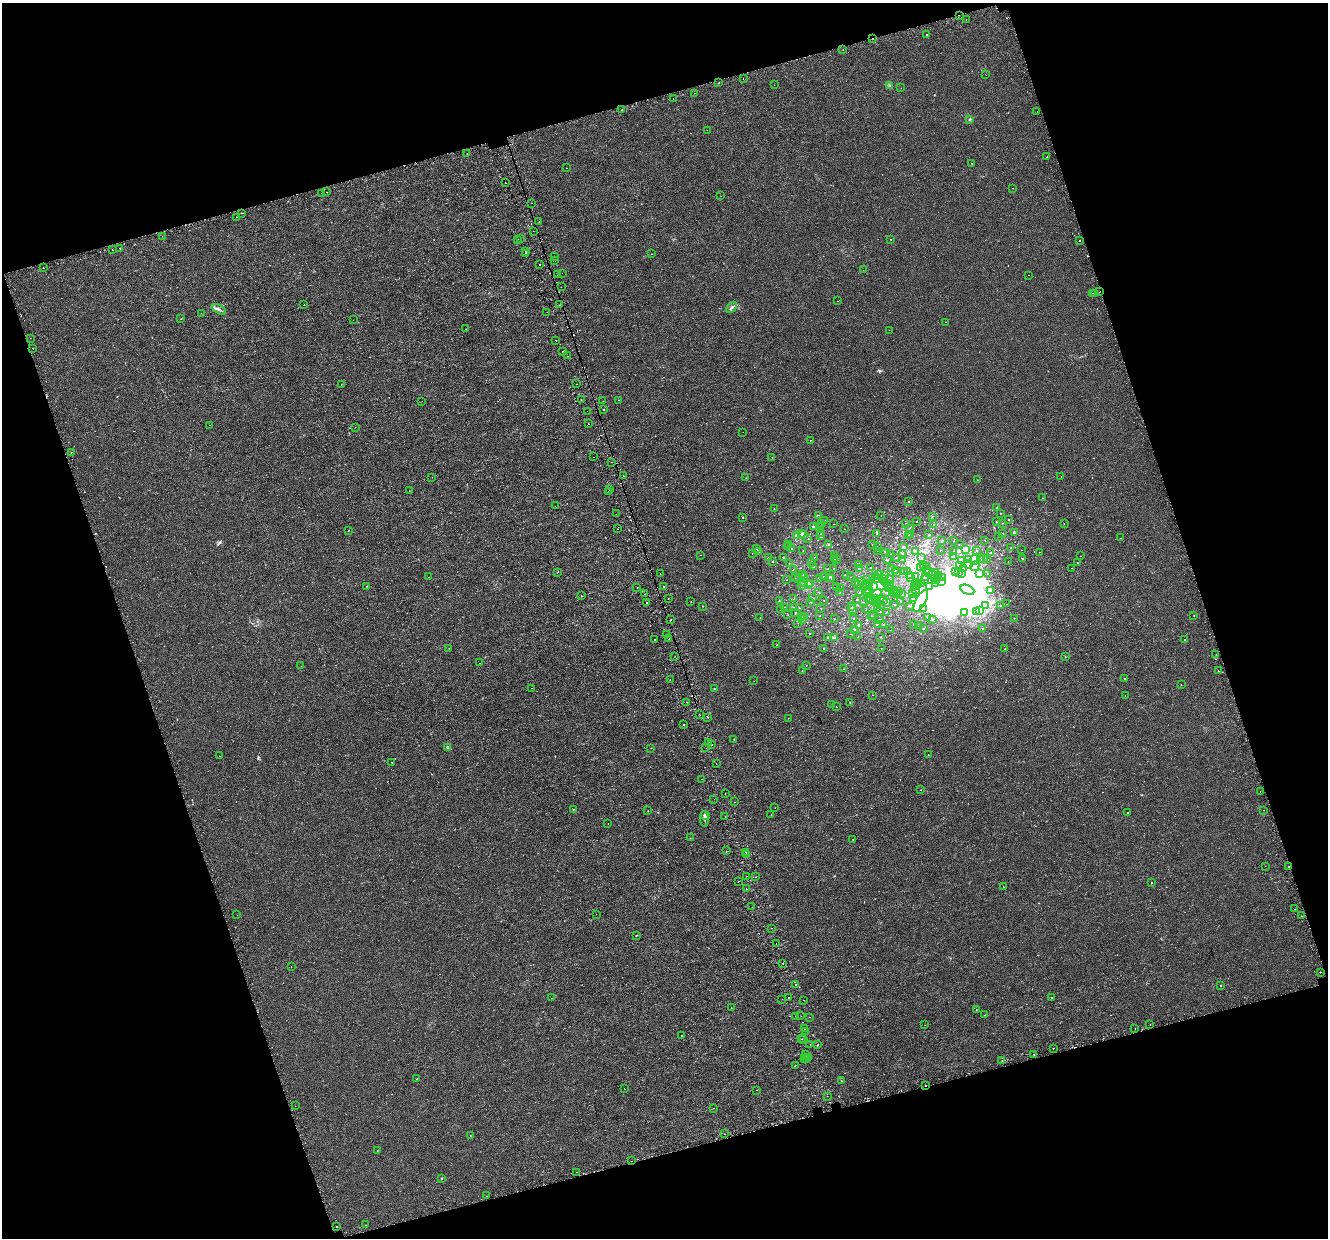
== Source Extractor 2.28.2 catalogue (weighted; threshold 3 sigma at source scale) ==
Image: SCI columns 45-5348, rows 154-5095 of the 5395 x 5196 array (HDU 1 of 3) = the unmasked area's bounding box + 8 px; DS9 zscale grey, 4 x 4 block average (1 PNG px = mean of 4 x 4 image px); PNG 1330 x 1240 px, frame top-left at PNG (2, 3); each listed source drawn as its Kron ellipse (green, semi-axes under 4 px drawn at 4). Shown black and unused: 36% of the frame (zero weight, under 2 of 3 exposures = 3% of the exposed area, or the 3 px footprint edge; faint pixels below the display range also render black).
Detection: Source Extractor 2.28.2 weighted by HDU 2 'WHT'. Background 4.12e-05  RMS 0.0025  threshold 0.0113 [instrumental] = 3 sigma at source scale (4.5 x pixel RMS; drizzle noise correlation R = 1.50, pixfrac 1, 0.0396/0.0396 arcsec/px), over >= 5 px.
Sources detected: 847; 93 inside a brighter object's white glare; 59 cosmic-ray / hot-pixel residue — neither listed nor drawn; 35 coinciding with a brighter row at this scale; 18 inside a brighter listed object's ellipse — not listed separately; of the other 642, all 500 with FLUX_AUTO >= 0.302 (the completeness limit of this list) listed and drawn (142 fainter detections not listed), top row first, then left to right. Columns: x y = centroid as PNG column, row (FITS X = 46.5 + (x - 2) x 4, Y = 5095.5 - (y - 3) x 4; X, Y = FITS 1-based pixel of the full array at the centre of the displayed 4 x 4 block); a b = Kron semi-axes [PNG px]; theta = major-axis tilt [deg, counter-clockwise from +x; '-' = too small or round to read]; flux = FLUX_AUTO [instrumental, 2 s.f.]
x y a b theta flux
959 15 2 2 - 1.3
966 20 2 2 - 0.36
927 35 2 2 - 0.59
873 39 2 2 - 2.3
843 50 2 2 - 0.51
986 75 2 2 - 0.31
743 78 2 2 - 0.66
719 83 2 2 - 3.8
774 85 2 2 - 0.31
889 86 3 2 - 1.2
901 88 2 2 - 1.5
694 93 2 2 - 0.74
673 99 2 2 - 0.6
622 110 2 2 - 2.1
1037 111 2 2 - 0.54
970 119 4 2 - 1.3
707 130 2 2 - 0.35
467 154 2 2 - 1.4
1047 157 2 2 - 2
972 163 2 2 - 0.4
566 168 2 2 - 0.36
505 183 2 2 - 2.9
1012 188 2 2 - 0.42
326 192 2 2 - 0.4
322 193 2 2 - 1.2
721 196 2 2 - 0.51
531 203 2 2 - 0.32
241 213 2 2 - 0.82
237 217 2 2 - 0.47
539 221 2 2 - 2.5
533 231 2 2 - 0.35
162 236 2 2 - 1.1
520 238 2 2 - 9.9
518 239 2 2 - 1.2
890 239 2 2 - 0.94
1080 241 2 2 - 25
120 248 2 2 - 6.6
112 250 2 2 - 1.6
525 251 2 2 - 3
526 253 2 2 - 0.67
651 254 2 2 - 0.57
555 257 2 2 - 0.47
555 260 2 2 - 0.49
540 264 2 2 - 1.1
43 268 2 2 - 1.8
863 270 2 2 - 0.31
562 273 2 2 - 1.1
557 275 2 2 - 1.5
1029 275 2 2 - 0.82
561 287 2 2 - 0.61
1099 292 2 2 - 1.7
1093 293 2 2 - 5.1
1095 294 2 2 - 0.31
837 301 2 2 - 0.44
304 305 2 2 - 0.51
560 305 2 2 - 0.77
731 307 6 2 44 2.6
219 309 7 2 -26 3.8
547 312 2 2 - 1.4
201 313 2 2 - 1.1
181 319 2 2 - 0.45
353 320 2 2 - 0.31
946 322 2 2 - 0.3
466 329 2 2 - 1.8
889 330 2 2 - 2.9
30 338 2 2 - 0.67
556 340 2 2 - 0.76
33 348 2 2 - 0.43
563 351 2 2 - 0.85
567 356 2 2 - 1.1
341 384 2 2 - 0.32
576 384 2 2 - 1.1
581 399 2 2 - 0.32
618 400 2 2 - 0.32
422 401 2 2 - 0.43
603 401 2 2 - 0.32
603 409 2 2 - 0.76
587 411 2 2 - 0.38
588 424 2 2 - 1.7
210 425 2 2 - 0.31
355 427 2 2 - 0.3
743 432 2 2 - 0.59
810 440 2 2 - 0.98
71 452 2 2 - 0.93
593 457 2 2 - 1.4
772 457 2 2 - 0.33
611 462 2 2 - 0.88
623 476 2 2 - 2.9
1061 476 2 2 - 0.49
432 477 2 2 - 1.8
746 478 2 2 - 0.37
977 480 2 2 - 0.74
610 490 2 2 - 0.46
409 491 2 2 - 0.6
608 492 2 2 - 0.58
1042 498 2 2 - 0.44
909 501 2 2 - 1.7
555 506 2 2 - 0.41
997 507 2 2 - 2.7
774 509 2 2 - 0.73
1000 513 2 2 - 0.54
616 514 2 2 - 0.83
818 515 2 2 - 0.74
881 516 2 2 - 0.47
743 517 2 2 - 0.61
932 517 2 2 - 0.63
1008 520 2 2 - 1.1
825 521 2 2 - 0.62
916 522 2 2 - 0.34
996 522 2 2 - 1.3
906 523 2 2 - 0.64
1003 523 2 2 - 0.77
822 524 2 2 - 0.67
834 524 2 2 - 0.44
1064 524 2 2 - 0.76
934 525 2 2 - 0.49
813 526 2 2 - 2.8
821 526 2 2 - 0.89
910 528 2 2 - 0.46
618 529 2 2 - 3.2
844 529 2 2 - 0.43
348 530 2 2 - 0.42
1014 532 2 2 - 4.1
802 533 3 2 - 3.1
821 534 2 2 - 1.2
877 534 3 2 - 1.3
1003 534 2 2 - 0.92
797 535 2 2 - 21
804 535 4 2 - 2.1
909 535 2 2 - 0.99
911 535 2 2 - 0.37
929 535 2 2 - 0.97
820 536 3 2 - 1.1
998 536 2 2 - 0.31
1121 538 2 2 - 0.52
808 539 2 2 - 0.74
985 540 2 2 - 0.3
942 541 2 2 - 0.45
954 541 2 2 - 0.61
788 544 2 2 - 0.61
828 544 2 2 - 1.5
872 544 2 2 - 0.75
959 544 2 2 - 0.38
787 547 2 2 - 0.5
877 547 2 2 - 0.31
904 547 3 2 - 1.1
792 548 2 2 - 0.71
1011 548 2 2 - 0.35
757 549 2 2 - 0.36
966 549 2 2 - 9.5
940 550 2 2 - 0.39
1021 550 2 2 - 0.49
803 551 2 2 - 0.39
877 551 2 2 - 0.31
915 551 2 2 - 2.6
954 551 2 2 - 0.41
977 551 2 2 - 1.8
758 552 2 2 - 0.47
886 552 2 2 - 0.82
1039 552 2 2 - 0.34
752 553 2 2 - 0.31
991 553 2 2 - 2.2
890 554 2 2 - 0.37
902 554 2 2 - 0.75
701 555 2 2 - 0.38
834 555 2 2 - 5.2
954 556 2 2 - 0.38
1080 556 2 2 - 0.48
768 557 2 2 - 0.43
784 557 2 2 - 1.3
814 557 2 2 - 0.66
834 558 2 2 - 1.2
896 558 2 2 - 0.38
921 558 2 2 - 0.43
1023 558 2 2 - 0.47
837 559 2 2 - 0.78
888 559 2 2 - 0.53
903 559 2 2 - 1.4
984 559 2 2 - 0.63
987 559 2 2 - 0.41
968 560 2 2 - 0.78
975 560 5 4 - 7.1
980 560 3 2 - 1
772 561 2 2 - 1.4
962 561 2 2 - 6.6
1008 562 2 2 - 0.32
789 563 2 2 - 0.8
812 563 2 2 - 0.33
1077 563 2 2 - 0.58
859 565 3 2 - 2.2
959 565 2 2 - 0.95
968 565 4 2 - 2.7
924 566 2 2 - 4.1
927 566 2 2 - 1.3
975 566 5 2 - 3.4
813 567 2 2 - 1.1
828 568 2 2 - 0.37
833 568 2 2 - 0.32
860 568 3 2 - 2.3
870 568 2 2 - 1.3
920 568 2 2 - 0.62
963 568 2 2 - 1.4
1072 568 2 2 - 1.2
793 569 2 2 - 0.54
892 569 2 2 - 14
895 570 2 2 - 0.46
927 570 2 2 - 0.37
908 571 2 2 - 1.7
928 571 2 2 - 0.52
955 571 2 2 - 1.6
558 572 2 2 - 0.36
905 572 2 2 - 0.81
897 573 2 2 - 0.51
935 573 2 2 - 1.5
959 573 2 2 - 0.61
961 573 2 2 - 0.81
979 573 2 2 - 2.8
660 574 2 2 - 0.54
878 574 2 2 - 1.1
933 574 2 2 - 0.81
988 574 2 2 - 1.1
803 575 2 2 - 0.38
846 575 3 2 - 1
884 575 2 2 - 0.7
909 575 2 2 - 0.94
939 575 2 2 - 0.39
925 576 2 2 - 0.61
429 577 2 2 - 1.5
804 577 2 2 - 1.3
824 577 2 2 - 0.71
829 577 2 2 - 1.2
851 577 2 2 - 0.38
875 577 2 2 - 3.5
916 577 2 2 - 2
795 578 2 2 - 0.3
798 578 2 2 - 0.4
819 578 2 2 - 1.4
877 578 2 2 - 0.67
910 578 2 2 - 0.32
935 578 2 2 - 0.49
942 578 2 2 - 3.3
831 579 2 2 - 0.6
866 579 2 2 - 0.59
883 579 3 2 - 2.2
889 579 2 2 - 0.33
925 579 2 2 - 0.76
787 580 2 2 - 0.42
937 580 2 2 - 0.38
861 581 3 2 - 1
884 581 4 2 - 1.2
855 582 2 2 - 0.6
941 582 3 2 - 0.7
804 583 2 2 - 0.44
870 583 3 3 - 4.2
886 583 2 2 - 1.4
808 584 2 2 - 0.64
811 584 2 2 - 2.6
890 584 2 2 - 2.5
919 584 2 2 - 0.52
921 584 2 2 - 5.6
935 584 2 2 - 1.2
859 585 2 2 - 1
367 586 2 2 - 0.57
802 586 2 2 - 1.4
837 586 2 2 - 0.49
867 586 3 2 - 4.1
874 586 2 2 - 25
917 586 2 2 - 0.76
930 586 2 2 - 1.5
637 587 2 2 - 0.31
663 587 2 2 - 1.9
915 587 2 2 - 0.58
888 588 2 2 - 1
841 589 2 2 - 3
869 589 3 2 - 2.8
895 590 2 2 - 1.9
915 590 2 2 - 0.43
967 590 7 4 -24 320
990 590 3 2 - 1.3
866 591 2 2 - 1.3
819 592 2 2 - 0.68
860 592 2 2 - 2.9
885 592 3 2 - 0.69
898 592 2 2 - 2.7
840 593 2 2 - 0.7
894 593 2 2 - 1.4
902 593 2 2 - 1.1
644 594 2 2 - 1.5
868 594 2 2 - 0.82
876 594 6 3 37 4
896 594 2 2 - 0.93
913 594 2 2 - 2.3
581 596 2 2 - 0.98
668 598 2 2 - 0.45
812 598 2 2 - 1.2
869 598 2 2 - 0.83
876 598 2 2 - 0.57
914 598 2 2 - 1.7
794 599 2 2 - 0.32
856 599 2 2 - 0.31
824 600 2 2 - 0.38
871 600 2 2 - 0.62
874 600 2 2 - 0.82
883 600 2 2 - 0.46
779 601 2 2 - 0.5
877 601 2 2 - 0.3
901 601 2 2 - 0.43
921 601 12 5 61 14
647 602 2 2 - 4.7
691 602 2 2 - 0.57
811 602 2 2 - 0.46
864 602 2 2 - 0.33
878 603 2 2 - 0.85
887 603 2 2 - 0.54
894 604 2 2 - 0.64
1007 604 2 2 - 0.63
985 605 2 2 - 2
702 606 2 2 - 0.71
852 606 3 2 - 1.2
910 606 2 2 - 0.34
1001 606 2 2 - 1.2
784 607 2 2 - 0.4
793 607 2 2 - 0.73
799 608 2 2 - 0.51
821 608 2 2 - 0.3
780 609 2 2 - 0.35
853 609 2 2 - 0.44
877 609 2 2 - 2.2
924 609 2 2 - 0.39
866 610 2 2 - 0.49
980 611 2 2 - 1.7
795 612 2 2 - 1.4
880 612 2 2 - 0.53
886 612 2 2 - 0.67
976 612 2 2 - 2.9
965 613 2 2 - 1.2
874 614 2 2 - 0.67
788 615 2 2 - 0.41
1194 615 2 2 - 0.43
804 616 2 2 - 0.66
820 616 2 2 - 0.46
872 616 2 2 - 0.56
801 617 2 2 - 4.4
760 618 2 2 - 0.7
854 618 2 2 - 0.98
927 618 2 2 - 0.56
1014 618 2 2 - 0.47
803 619 2 2 - 2.5
834 619 2 2 - 0.4
932 619 2 2 - 1.2
671 620 2 2 - 1.9
880 620 2 2 - 1.4
798 623 2 2 - 0.44
877 624 2 2 - 0.9
914 624 2 2 - 1.1
859 625 2 2 - 1.8
884 625 2 2 - 1.2
918 626 2 2 - 0.5
983 628 2 2 - 1.6
854 629 2 2 - 3.1
924 629 2 2 - 0.56
890 630 2 2 - 0.3
809 634 2 2 - 0.57
851 634 2 2 - 0.82
666 635 2 2 - 0.35
858 637 2 2 - 0.41
881 637 2 2 - 0.9
827 638 2 2 - 0.4
834 638 2 2 - 6.2
669 639 2 2 - 0.34
654 640 2 2 - 5.3
1185 640 2 2 - 1.7
777 645 2 2 - 1.3
449 648 2 2 - 0.39
824 648 2 2 - 0.95
881 648 2 2 - 0.39
1005 649 2 2 - 1.5
1216 654 2 2 - 0.57
675 656 2 2 - 1
1065 657 2 2 - 0.42
479 663 2 2 - 0.32
806 665 2 2 - 0.44
301 666 2 2 - 0.39
844 669 2 2 - 0.36
802 671 2 2 - 0.55
1218 671 2 2 - 0.42
1124 678 2 2 - 1.4
670 680 2 2 - 0.36
754 681 2 2 - 0.58
1181 685 2 2 - 0.8
531 688 2 2 - 0.54
714 689 2 2 - 1.4
873 695 2 2 - 0.46
1125 695 2 2 - 0.55
687 702 2 2 - 0.47
850 702 2 2 - 0.61
832 704 2 2 - 0.47
836 707 2 2 - 0.61
699 714 2 2 - 0.35
707 717 2 2 - 1.5
788 718 2 2 - 0.41
683 724 2 2 - 3.9
734 739 2 2 - 1
709 742 2 2 - 3.1
711 745 2 2 - 7
447 747 3 3 - 2.1
651 748 2 2 - 0.56
706 748 2 2 - 0.88
928 755 2 2 - 0.97
219 756 2 2 - 0.39
391 762 2 2 - 0.4
716 763 2 2 - 3.7
701 779 2 2 - 2.4
920 790 2 2 - 0.34
1260 792 2 2 - 1.7
725 793 2 2 - 0.31
714 799 2 2 - 0.46
734 802 2 2 - 3.2
775 808 2 2 - 1.2
573 809 2 2 - 0.54
1264 810 2 2 - 0.84
648 811 2 2 - 0.82
1128 813 2 2 - 1
771 815 2 2 - 0.35
705 816 5 3 - 3.2
725 817 2 2 - 2.2
704 819 8 2 -89 2.2
608 823 2 2 - 0.71
690 838 2 2 - 0.43
853 839 2 2 - 1.1
726 851 2 2 - 2.9
746 852 2 2 - 1.1
746 854 2 2 - 0.49
1265 866 2 2 - 0.33
1289 866 2 2 - 2.3
747 876 2 2 - 1
756 877 2 2 - 1.9
738 881 2 2 - 0.77
1151 883 2 2 - 16
1003 887 2 2 - 0.46
746 889 2 2 - 1.6
752 907 2 2 - 0.6
1295 909 2 2 - 0.36
596 914 2 2 - 0.45
237 915 2 2 - 0.32
1301 916 2 2 - 0.88
771 928 2 2 - 0.49
636 935 2 2 - 1
776 943 2 2 - 0.81
783 963 2 2 - 2.7
291 967 2 2 - 0.53
1320 972 2 2 - 1.5
795 984 2 2 - 0.77
1221 985 2 2 - 0.72
788 997 2 2 - 1.1
1051 997 2 2 - 1.5
551 998 2 2 - 0.36
782 999 2 2 - 0.44
804 1000 2 2 - 1.5
731 1007 2 2 - 2.1
976 1009 2 2 - 0.62
984 1015 2 2 - 0.39
796 1016 2 2 - 0.46
801 1016 2 2 - 1
810 1017 2 2 - 0.44
925 1025 2 2 - 0.3
1150 1025 2 2 - 0.87
804 1028 2 2 - 0.52
1135 1028 2 2 - 0.34
806 1031 2 2 - 0.81
681 1035 2 2 - 1.2
802 1039 2 2 - 0.72
804 1040 2 2 - 0.36
810 1045 2 2 - 1.8
818 1045 2 2 - 2
1053 1048 2 2 - 0.82
805 1054 2 2 - 3.2
1034 1055 2 2 - 0.88
804 1058 2 2 - 0.51
808 1058 2 2 - 13
806 1059 2 2 - 1.7
1002 1061 2 2 - 0.73
795 1066 2 2 - 0.43
417 1079 2 2 - 0.74
841 1081 2 2 - 0.64
925 1085 2 2 - 0.85
624 1089 2 2 - 4.9
757 1090 2 2 - 0.87
827 1096 2 2 - 0.32
295 1106 2 2 - 0.74
713 1108 2 2 - 0.85
724 1134 2 2 - 1.4
470 1136 2 2 - 1.3
377 1151 2 2 - 0.36
632 1161 2 2 - 1.2
576 1172 2 2 - 0.41
441 1178 2 2 - 2
487 1196 2 2 - 2.1
366 1225 2 2 - 0.58
336 1227 2 2 - 3.4
Overlapping masked pixels (flux is a lower limit): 8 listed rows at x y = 959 15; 873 39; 1099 292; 560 305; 1289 866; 808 1058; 925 1085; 632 1161
Diffuse or blended objects may show on this block-average render without a row.